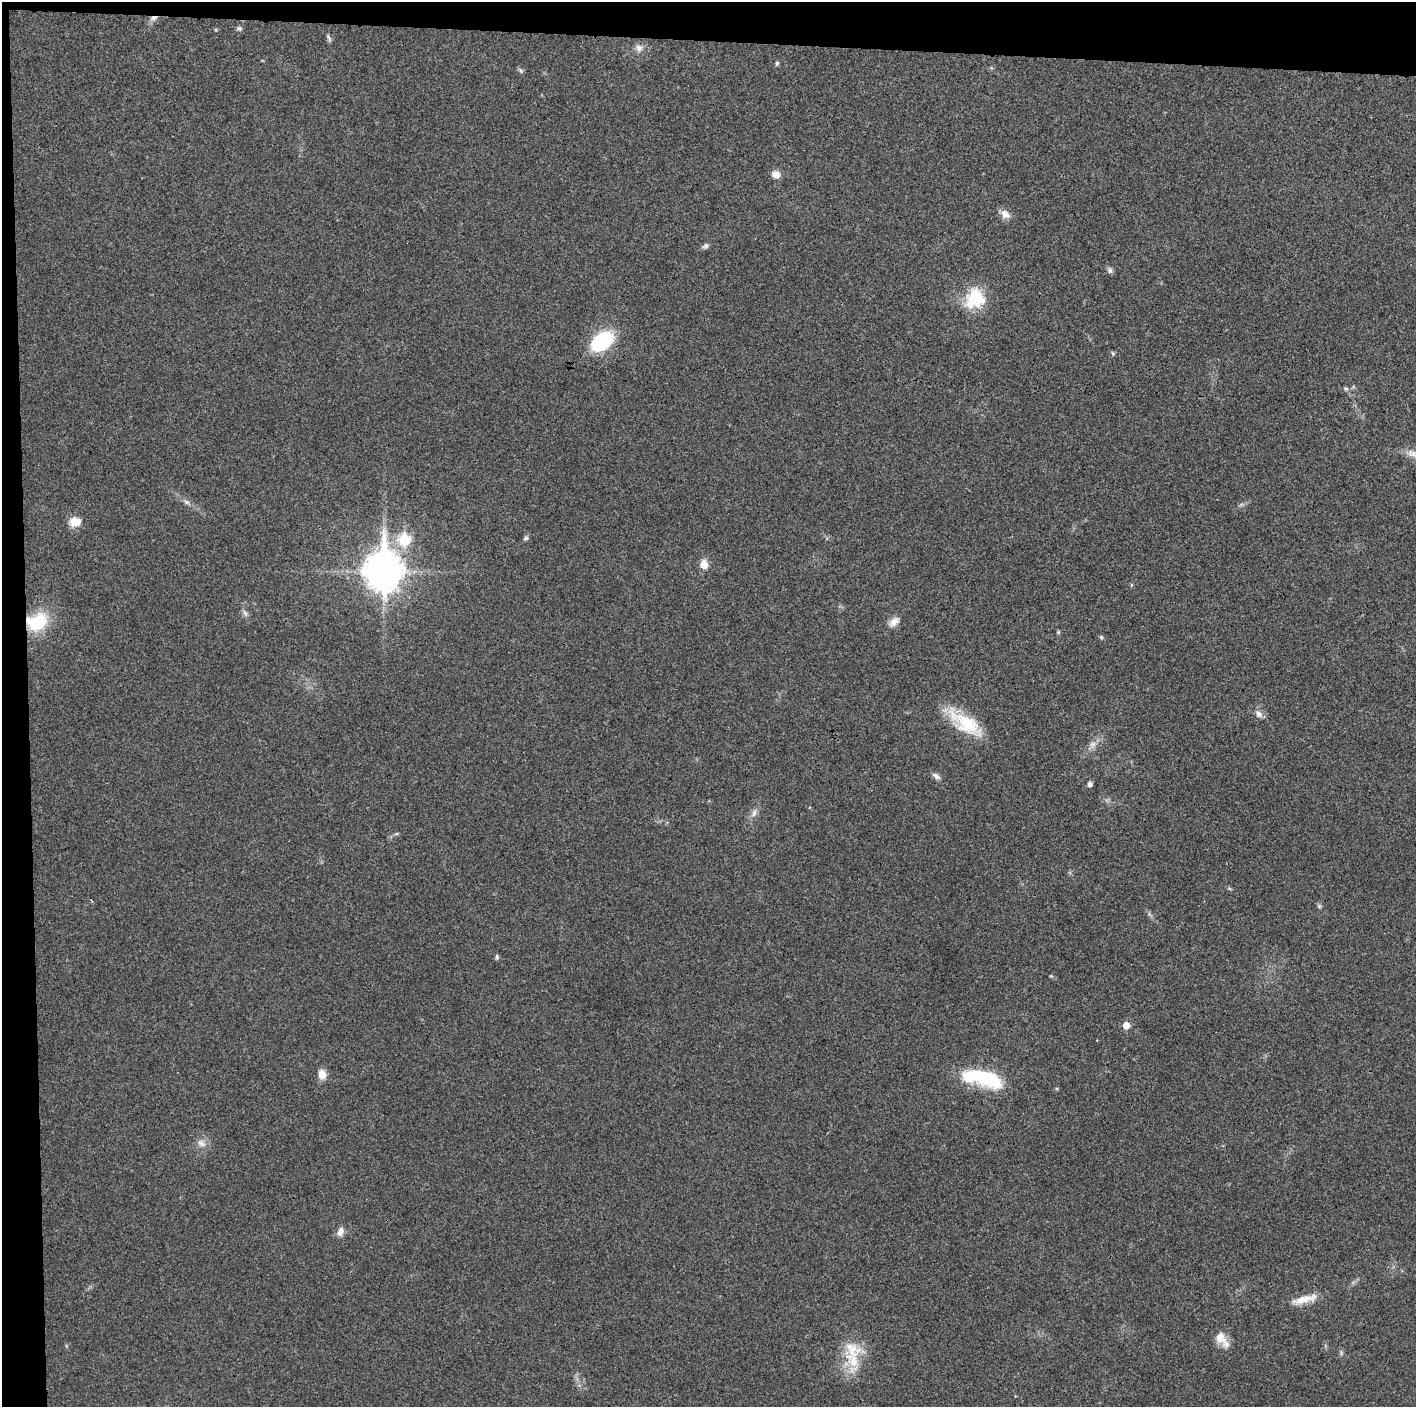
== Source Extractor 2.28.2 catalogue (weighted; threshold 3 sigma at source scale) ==
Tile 1 of 3 x 3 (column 1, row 1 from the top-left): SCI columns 1-1414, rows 2820-4224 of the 4242 x 4227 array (HDU 1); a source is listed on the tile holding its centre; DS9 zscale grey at full resolution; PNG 1418 x 1409 px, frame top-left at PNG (2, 2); no overlay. Shown black and unused: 5% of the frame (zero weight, under 3 of 4 exposures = <1% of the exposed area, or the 3 px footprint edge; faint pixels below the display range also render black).
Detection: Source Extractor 2.28.2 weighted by HDU 2 'WHT'; one run over the whole footprint, this tile lists its part. Background 0.0191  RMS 0.0039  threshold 0.0175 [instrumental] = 3 sigma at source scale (4.5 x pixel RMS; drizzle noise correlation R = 1.50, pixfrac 1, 0.05/0.05 arcsec/px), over >= 5 px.
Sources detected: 49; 2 inside a brighter listed object's ellipse — not listed separately; the other 47 listed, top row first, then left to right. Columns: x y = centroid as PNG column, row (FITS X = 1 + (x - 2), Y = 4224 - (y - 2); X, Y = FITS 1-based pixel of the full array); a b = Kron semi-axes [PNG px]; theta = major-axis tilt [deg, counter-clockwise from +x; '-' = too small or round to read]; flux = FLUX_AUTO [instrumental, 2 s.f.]
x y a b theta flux
154 18 10 5 10 1.6
239 28 8 5 9 0.85
216 30 5 3 - 0.38
329 38 12 4 -68 0.95
639 48 11 10 - 2.5
777 63 6 5 - 0.65
520 70 9 5 -50 0.77
776 174 10 8 -29 3.1
1005 214 13 9 -40 3.4
705 246 9 6 41 1.1
1110 270 9 6 -66 1.2
974 298 25 21 49 18
602 341 24 15 36 29
1113 353 6 4 -69 0.58
1346 388 7 5 -32 0.79
187 502 8 6 -17 1.2
75 522 14 12 1 4.5
526 538 7 6 - 0.87
404 540 8 7 - 22
704 564 9 9 - 4.2
383 571 16 12 90 780
245 613 11 5 -66 1.3
37 622 25 19 22 18
894 622 16 9 42 3.2
1058 632 5 4 - 0.49
1101 637 5 5 - 0.58
1258 714 11 8 -47 2
965 723 48 18 -35 19
1093 744 12 8 42 2.5
936 776 12 7 -35 1.7
1090 784 5 4 - 1.6
754 813 12 7 68 2.1
396 834 6 4 18 0.56
1229 888 6 4 -20 0.51
1319 906 6 5 - 0.7
1149 914 6 5 - 0.79
497 957 7 5 -81 0.79
1051 976 6 3 -17 0.42
1126 1025 6 6 - 4.8
322 1074 10 9 - 3.8
985 1078 42 15 -18 30
201 1143 13 9 -31 2.8
340 1232 13 8 73 2.3
1304 1299 34 9 14 6.2
1220 1338 19 14 -63 5.2
852 1349 29 27 70 14
1341 1353 5 5 - 0.64
Overlapping masked pixels (flux is a lower limit): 2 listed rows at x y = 154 18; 37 622